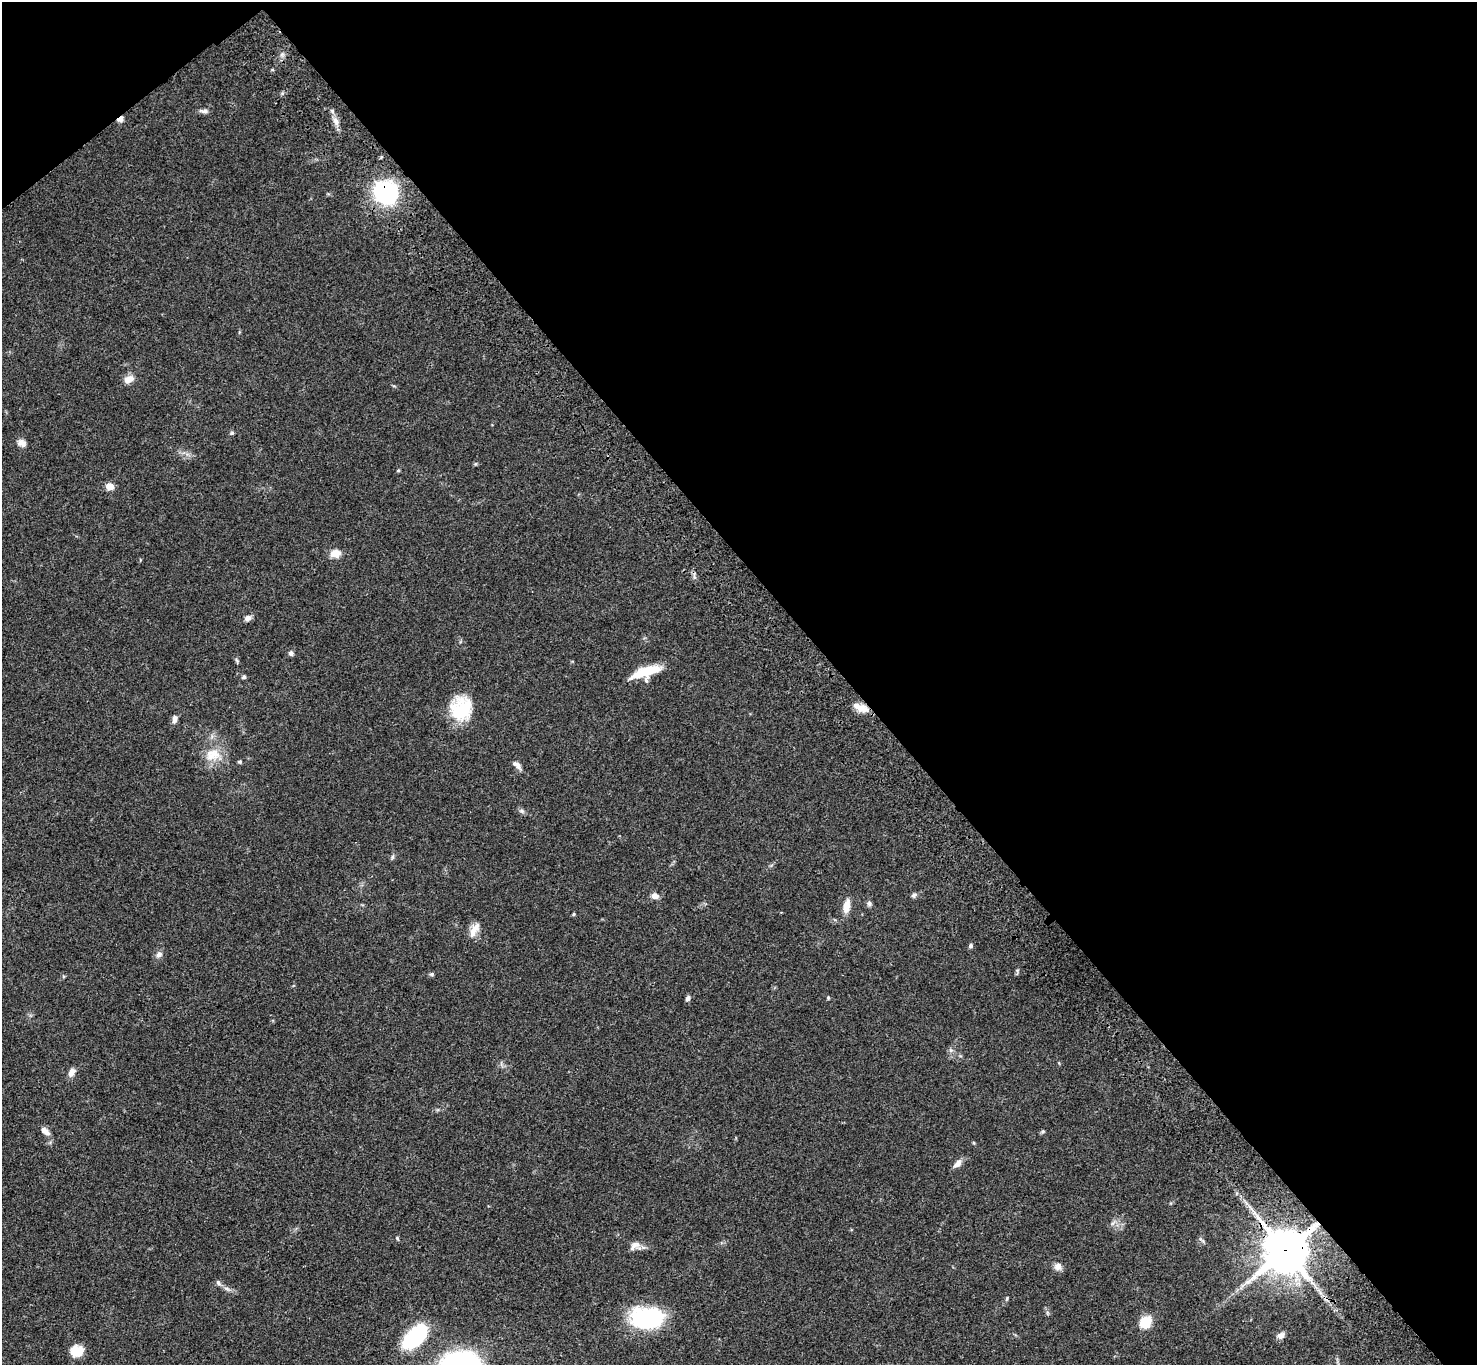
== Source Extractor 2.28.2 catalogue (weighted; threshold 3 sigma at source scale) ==
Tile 3 of 4 x 4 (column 3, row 1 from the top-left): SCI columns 3052-4526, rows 4479-5841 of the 6117 x 6091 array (HDU 1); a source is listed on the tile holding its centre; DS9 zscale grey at full resolution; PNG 1479 x 1367 px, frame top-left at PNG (2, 2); no overlay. Shown black and unused: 44% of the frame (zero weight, under 3 of 4 exposures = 6% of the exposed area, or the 3 px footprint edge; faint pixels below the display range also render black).
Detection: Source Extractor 2.28.2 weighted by HDU 2 'WHT'; one run over the whole footprint, this tile lists its part. Background 0.0469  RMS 0.0052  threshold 0.0234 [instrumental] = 3 sigma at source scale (4.5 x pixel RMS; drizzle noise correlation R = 1.50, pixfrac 1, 0.05/0.05 arcsec/px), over >= 5 px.
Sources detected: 50; all 50 listed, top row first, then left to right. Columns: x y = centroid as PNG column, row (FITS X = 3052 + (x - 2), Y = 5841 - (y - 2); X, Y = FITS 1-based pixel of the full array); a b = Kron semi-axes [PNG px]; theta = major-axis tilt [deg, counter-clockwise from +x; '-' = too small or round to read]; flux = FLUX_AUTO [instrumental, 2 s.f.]
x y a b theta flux
204 111 13 5 -2 1.7
120 119 7 6 - 2
336 121 12 7 -71 2.9
385 192 17 15 -37 81
129 379 13 9 22 3.8
232 433 5 5 - 0.71
22 443 11 8 -19 2.7
398 470 4 4 - 0.61
110 486 8 7 - 4.1
335 553 12 9 5 5
248 618 8 6 37 2.1
291 653 6 5 - 1.4
646 672 33 10 18 15
244 677 5 5 - 0.99
861 708 21 8 -22 5.2
460 712 35 21 -76 20
175 719 10 6 77 2
213 755 23 17 12 10
240 762 5 4 - 0.71
517 765 13 6 -39 2.4
522 811 6 5 - 1
392 857 7 4 72 0.78
914 895 7 6 - 1.2
655 896 8 7 - 2.7
869 903 7 6 - 1.1
846 906 14 7 79 5.8
573 914 4 4 - 0.56
474 930 22 9 62 4.7
970 946 6 5 - 0.93
159 954 9 7 51 2
432 974 5 5 - 0.89
688 998 7 5 59 1.5
828 998 5 4 - 0.56
951 1050 6 6 - 1.2
71 1072 11 7 66 2.8
45 1131 13 7 -41 2.9
1043 1131 5 4 - 0.66
957 1163 12 7 45 2.9
1113 1223 8 4 45 1.2
397 1238 6 3 -59 0.59
635 1246 15 11 15 3.5
1286 1251 13 13 - 2000
1058 1266 10 9 - 2.5
218 1283 9 5 -53 1.3
1007 1298 5 4 - 0.56
647 1318 33 19 5 56
1145 1322 13 11 52 10
1281 1335 9 7 28 2.3
416 1336 32 17 45 35
77 1351 14 12 13 8.3
Overlapping masked pixels (flux is a lower limit): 4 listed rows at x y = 120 119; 385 192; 861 708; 1286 1251